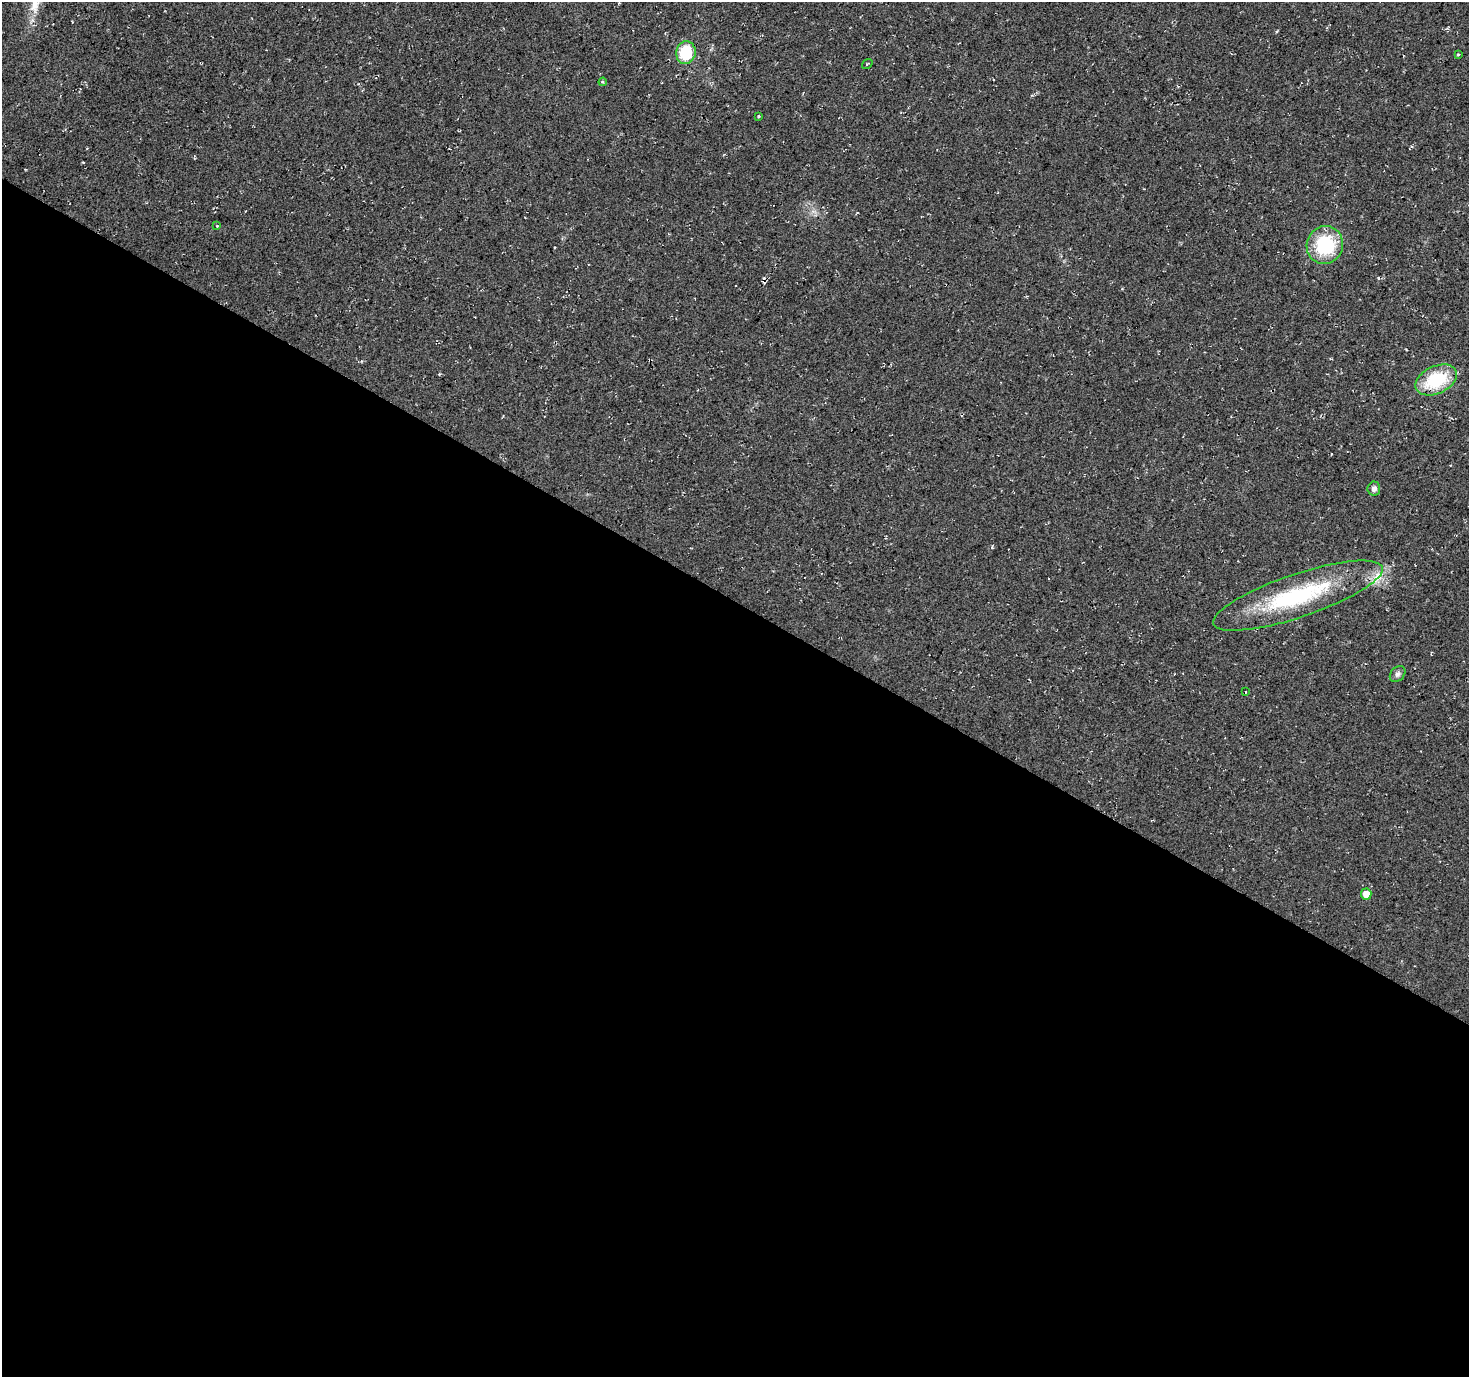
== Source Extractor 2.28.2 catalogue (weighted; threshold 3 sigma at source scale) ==
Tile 14 of 4 x 4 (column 2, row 4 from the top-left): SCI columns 1478-2944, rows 264-1638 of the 5880 x 5952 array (HDU 1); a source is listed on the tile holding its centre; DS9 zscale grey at full resolution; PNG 1471 x 1379 px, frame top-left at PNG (2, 2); each listed source drawn as its Kron ellipse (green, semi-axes under 4 px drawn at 4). Shown black and unused: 56% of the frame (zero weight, under 3 of 4 exposures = <1% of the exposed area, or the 3 px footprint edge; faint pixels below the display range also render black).
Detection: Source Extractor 2.28.2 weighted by HDU 2 'WHT'; one run over the whole footprint, this tile lists its part. Background 0.0149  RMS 0.005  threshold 0.0226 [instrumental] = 3 sigma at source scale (4.5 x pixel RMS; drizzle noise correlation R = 1.50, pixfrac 1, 0.0396/0.0396 arcsec/px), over >= 5 px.
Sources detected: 15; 1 cosmic-ray / hot-pixel residue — neither listed nor drawn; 1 inside a brighter listed object's ellipse — not listed separately; the other 13 listed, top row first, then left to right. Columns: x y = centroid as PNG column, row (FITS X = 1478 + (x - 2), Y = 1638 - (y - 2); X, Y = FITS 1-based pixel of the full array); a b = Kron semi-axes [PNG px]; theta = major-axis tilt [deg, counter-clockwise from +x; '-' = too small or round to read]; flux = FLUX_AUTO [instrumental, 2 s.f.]
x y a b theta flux
686 53 11 9 78 21
1458 55 3 2 - 0.56
867 64 6 2 36 0.49
603 82 4 4 - 0.65
758 116 4 3 - 0.42
217 226 3 3 - 0.41
1325 245 19 18 - 31
1436 380 22 13 25 27
1374 489 7 6 - 1.9
1298 596 89 21 19 59
1398 674 9 6 48 1.6
1245 692 3 2 - 0.38
1366 894 5 5 - 4.6
Unlisted compact peaks at least as high as the median listed source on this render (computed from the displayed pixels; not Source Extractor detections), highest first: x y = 992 547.